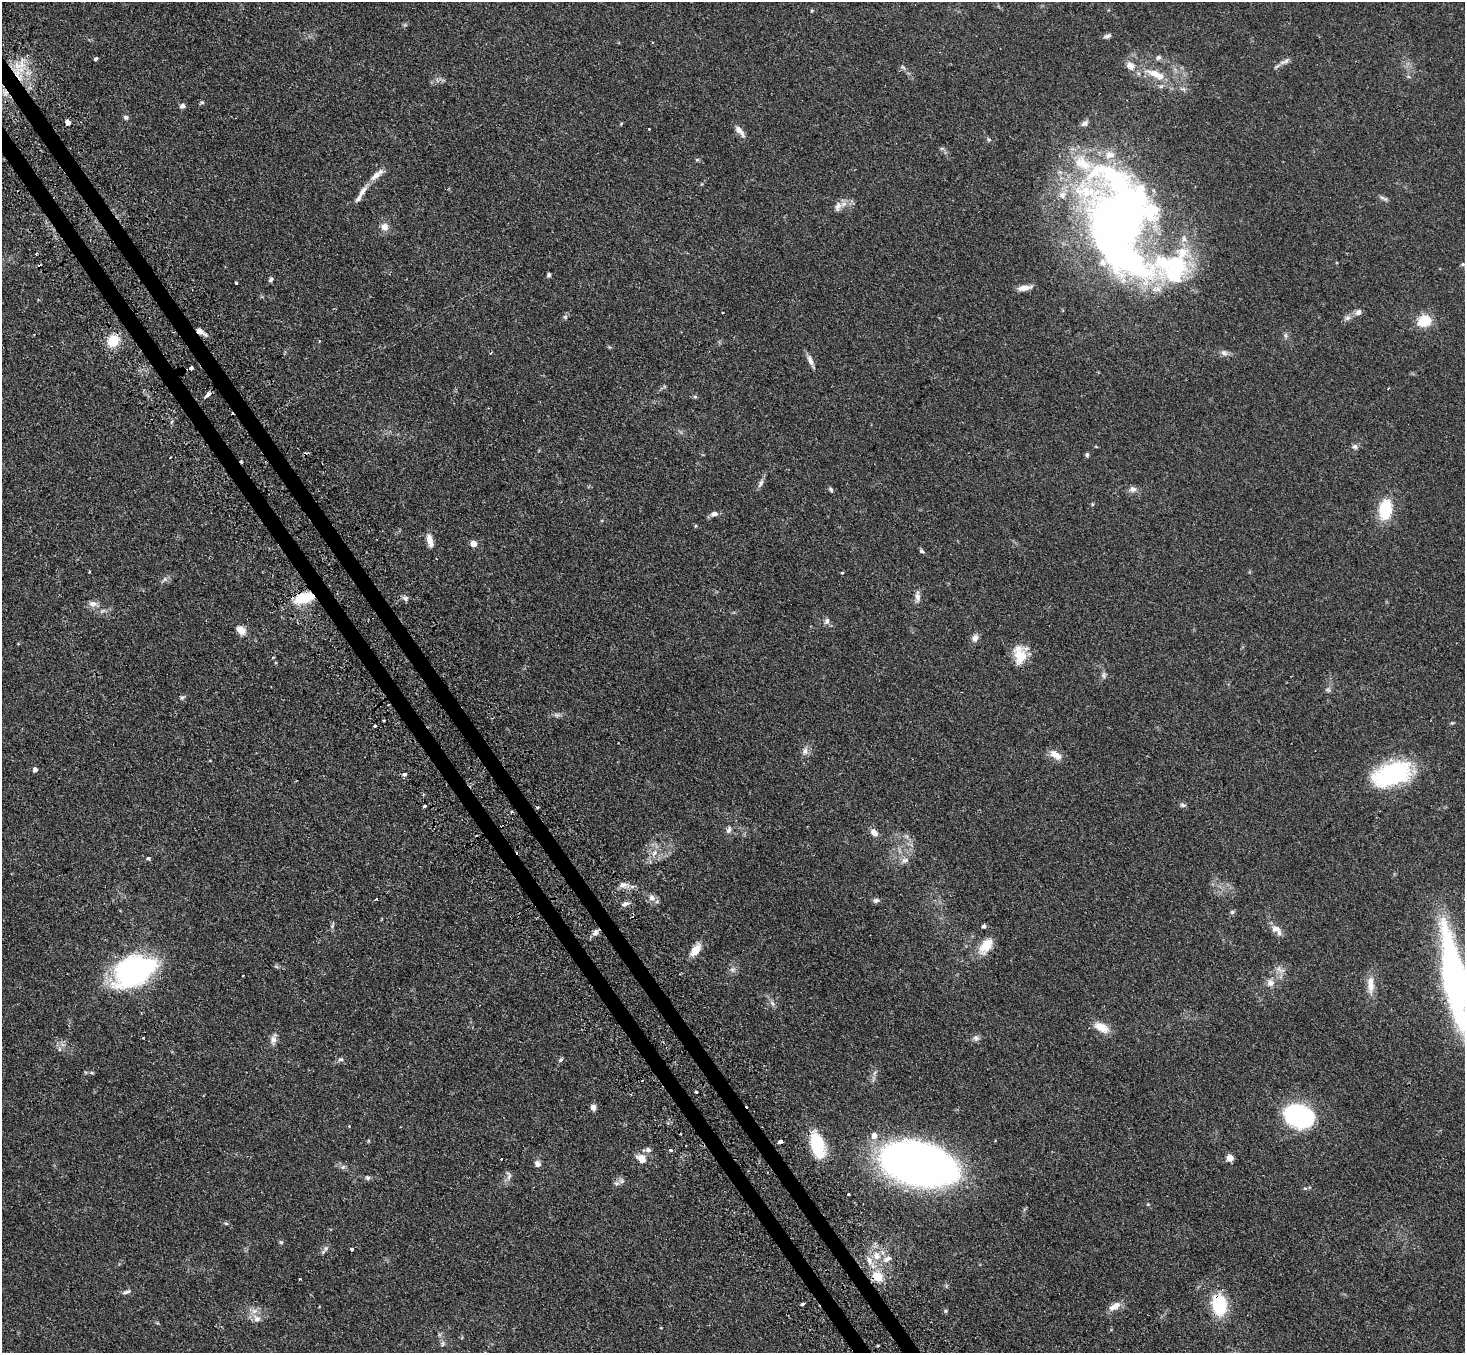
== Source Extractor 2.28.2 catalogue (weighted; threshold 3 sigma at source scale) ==
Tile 11 of 4 x 4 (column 3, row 3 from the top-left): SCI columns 2960-4422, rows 1663-3013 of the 5918 x 5887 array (HDU 1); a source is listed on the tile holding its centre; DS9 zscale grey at full resolution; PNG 1467 x 1355 px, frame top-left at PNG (2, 2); no overlay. Shown black and unused: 2% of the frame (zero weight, under 2 of 3 exposures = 3% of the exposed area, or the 3 px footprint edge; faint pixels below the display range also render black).
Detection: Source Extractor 2.28.2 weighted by HDU 2 'WHT'; one run over the whole footprint, this tile lists its part. Background 0.0937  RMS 0.0062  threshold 0.0281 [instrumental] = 3 sigma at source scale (4.5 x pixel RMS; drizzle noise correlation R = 1.50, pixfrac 1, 0.05/0.05 arcsec/px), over >= 5 px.
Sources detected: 169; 3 inside a brighter object's white glare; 8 cosmic-ray / hot-pixel residue — not listed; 9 inside a brighter listed object's ellipse — not listed separately; the other 149 listed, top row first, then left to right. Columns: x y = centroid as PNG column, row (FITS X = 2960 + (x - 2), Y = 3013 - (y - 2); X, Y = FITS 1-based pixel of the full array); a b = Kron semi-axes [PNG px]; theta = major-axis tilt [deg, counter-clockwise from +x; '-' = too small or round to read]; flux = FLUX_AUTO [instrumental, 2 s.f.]
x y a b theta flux
812 11 5 4 - 0.59
1107 36 10 5 22 1.9
1158 57 7 6 - 1.7
96 59 4 3 - 2
1286 61 10 6 44 2.1
22 64 12 8 89 6.4
1130 65 14 10 -47 5
903 67 7 5 -22 1.3
1154 73 21 10 -17 9.7
202 102 6 5 - 0.89
183 106 6 5 - 2.3
125 117 7 6 - 1.3
67 122 4 3 - 14
1085 123 10 6 31 2
621 124 5 4 - 0.56
649 129 2 2 - 0.52
740 131 18 6 -50 3.7
989 139 6 6 - 1.1
697 160 5 5 - 0.82
376 175 18 8 41 5.3
362 191 21 7 52 4.7
1384 198 13 4 -23 1.7
838 206 14 8 75 3.4
1114 222 100 73 -89 520
384 227 11 9 -68 4.1
36 253 3 2 - 0.79
1463 264 6 4 10 1
549 275 5 4 - 1.3
271 280 7 5 66 1.3
236 283 3 3 - 1.1
1025 288 18 6 10 4.6
1358 312 9 7 40 2.4
565 317 6 5 - 1.1
1347 318 8 6 16 2.1
1424 321 11 10 - 17
200 331 10 5 -34 4.9
113 341 14 11 52 14
1224 353 10 8 -16 2.4
811 361 18 5 -65 3.4
191 368 4 3 - 2.8
207 395 9 3 40 8.6
695 397 6 4 -2 0.86
1096 447 5 3 - 0.57
1355 447 7 7 - 1.8
1087 455 6 5 - 1
761 483 15 5 68 2.3
831 489 7 5 -51 1.2
1133 489 9 8 - 2.8
1385 510 19 12 82 26
714 514 9 6 12 2.8
695 526 5 4 - 0.71
430 541 15 6 -77 5
473 544 5 5 - 6.5
922 551 7 5 -40 1.1
89 572 3 2 - 0.56
842 573 4 3 - 0.57
164 579 7 5 59 1.5
917 596 17 6 -90 3.1
303 598 17 8 15 25
405 598 7 6 - 1.9
93 604 12 8 -2 3.5
102 611 9 4 35 1.5
827 621 9 7 74 2.1
241 630 13 9 -42 5
975 638 9 8 - 3.3
1019 656 27 15 81 13
1103 675 10 5 86 1.7
1328 690 8 6 -24 1.5
182 697 7 5 52 1.2
557 715 10 6 -3 1.8
384 721 3 2 - 0.79
375 726 3 3 - 3.1
805 751 10 8 80 3.1
1055 755 17 9 -34 5.9
35 770 4 4 - 2.8
405 774 4 3 - 2.3
1392 774 42 23 18 68
1183 805 8 5 -9 1.3
424 806 3 3 - 1.2
538 807 4 3 - 0.74
512 812 3 3 - 1.2
729 830 10 6 70 2.1
874 832 8 6 -45 4.3
906 836 7 4 -18 1.3
654 853 11 7 60 4.2
148 858 4 3 - 8.3
905 860 12 8 21 3.2
623 885 11 8 12 3.9
652 898 10 9 - 3.6
376 899 3 3 - 3.3
876 900 8 6 7 1.6
625 904 10 6 20 2.4
1232 912 6 5 - 1.3
984 926 5 4 - 1.4
1275 929 12 10 -12 4.4
595 932 10 7 65 2.7
986 946 24 13 52 11
695 950 15 8 53 8.9
732 969 8 8 - 2.2
1280 970 16 7 -30 3.5
135 971 38 25 27 140
242 976 3 3 - 1.6
1454 979 94 20 -80 220
1270 983 10 10 - 3.8
1370 985 26 9 -88 7.7
772 1003 7 5 -47 1.5
1101 1027 19 10 -27 8.9
976 1038 9 8 - 2.2
273 1039 11 9 84 3.1
59 1049 6 4 90 1.1
341 1059 8 6 0 1.5
561 1060 8 5 45 1.2
92 1073 6 3 -19 0.72
874 1073 7 4 70 1.3
696 1092 4 3 - 1.5
593 1107 6 5 - 3.1
1300 1116 32 21 -16 69
349 1126 3 3 - 0.55
874 1136 6 6 - 5.3
780 1141 4 3 - 4.5
817 1145 27 12 -74 33
648 1150 7 7 - 2.7
670 1150 3 3 - 2.1
641 1158 13 10 -37 6.6
1230 1158 5 4 - 11
538 1164 7 6 - 2.7
919 1164 40 32 -3 470
343 1167 8 6 22 1.5
509 1175 14 6 -76 2.2
368 1178 7 6 - 1.4
616 1183 8 5 5 1.7
848 1194 3 2 - 0.68
1148 1204 5 3 - 0.5
226 1223 6 4 -2 0.81
281 1242 6 5 - 0.88
326 1248 9 6 50 1.9
352 1249 3 3 - 8.2
877 1256 11 10 - 6.6
878 1276 15 12 -42 11
300 1279 3 2 - 1.1
946 1286 7 4 89 0.88
126 1292 13 5 16 2
802 1304 4 3 - 3.2
1219 1305 20 14 -80 31
1115 1306 17 8 30 5.6
945 1311 6 5 - 0.88
257 1319 13 11 -40 4.9
443 1343 8 7 - 1.6
878 1346 4 2 - 0.64
Overlapping masked pixels (flux is a lower limit): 6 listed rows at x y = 1114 222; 200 331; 303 598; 135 971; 878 1276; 1219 1305
Isophote crosses this tile's border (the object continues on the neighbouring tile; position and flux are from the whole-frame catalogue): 1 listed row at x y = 1454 979